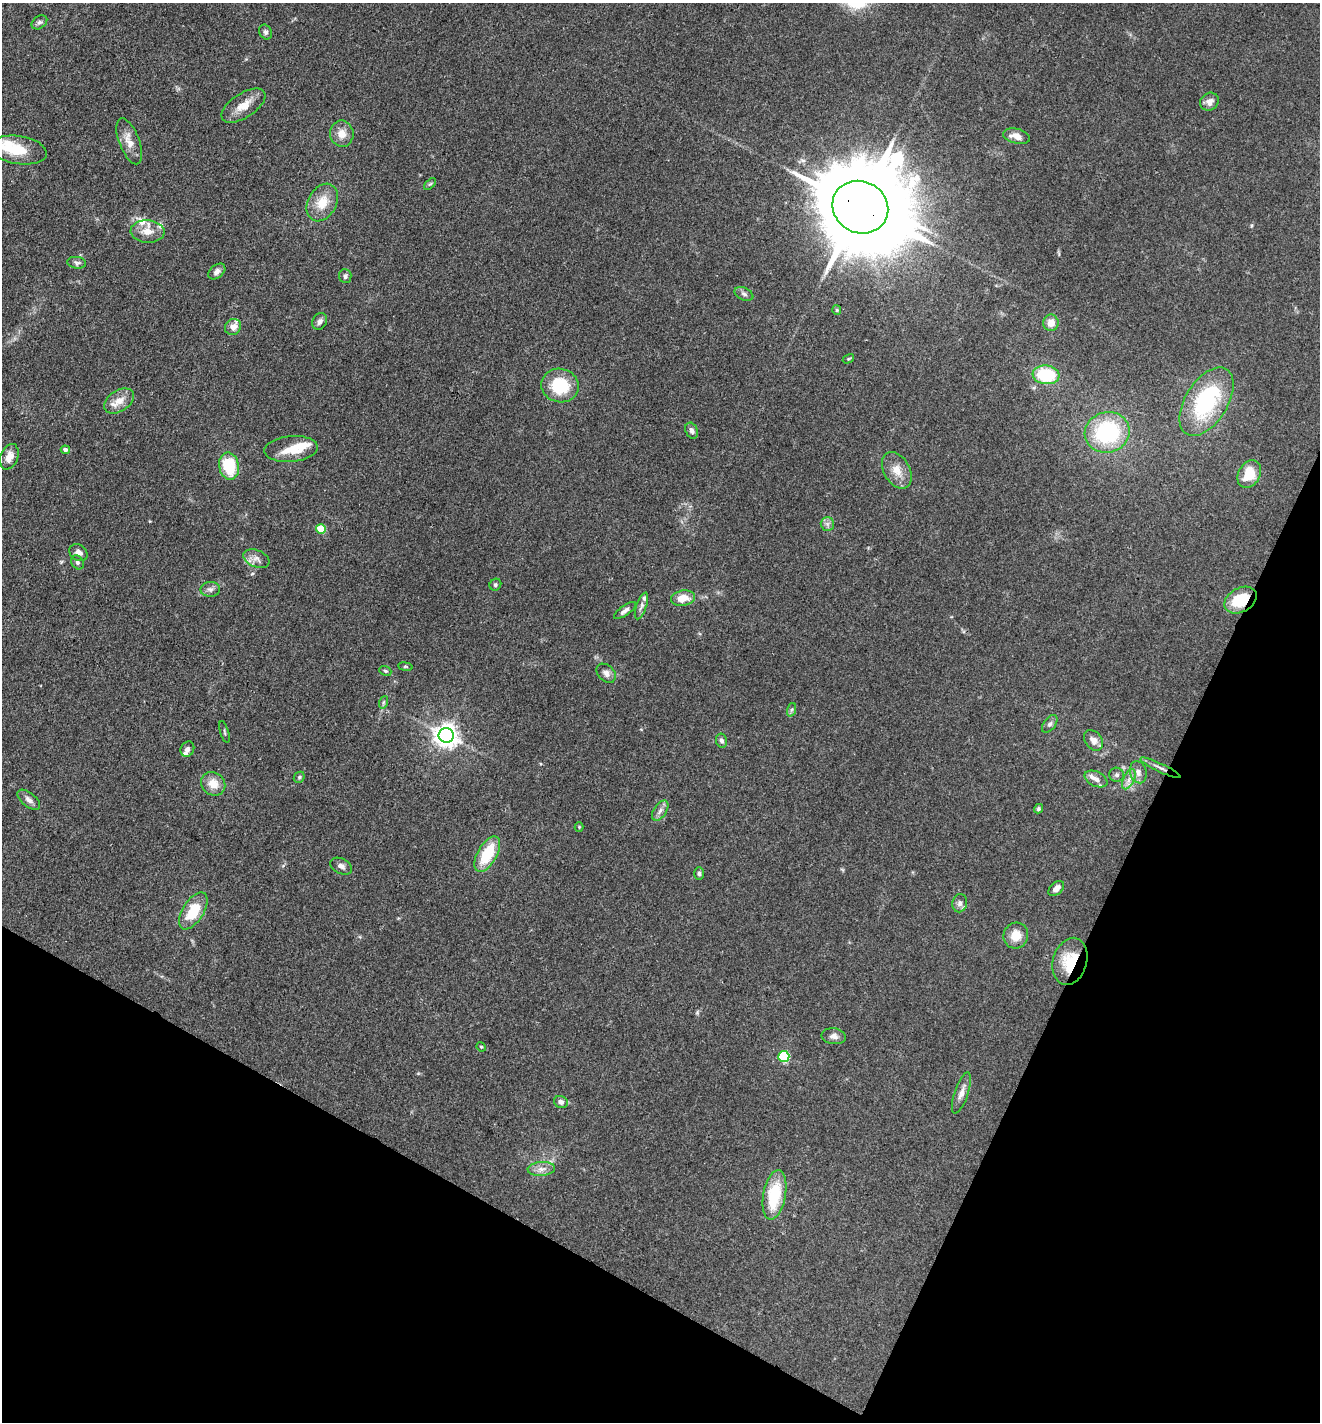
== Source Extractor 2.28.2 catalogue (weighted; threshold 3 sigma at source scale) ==
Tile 15 of 4 x 4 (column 3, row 4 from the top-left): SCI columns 2916-4233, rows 3-1422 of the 5694 x 5685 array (HDU 1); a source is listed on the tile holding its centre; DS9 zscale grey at full resolution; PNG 1322 x 1424 px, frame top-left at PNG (2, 3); each listed source drawn as its Kron ellipse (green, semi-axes under 4 px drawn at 4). Shown black and unused: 24% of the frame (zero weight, under 3 of 4 exposures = <1% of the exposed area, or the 3 px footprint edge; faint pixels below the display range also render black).
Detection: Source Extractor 2.28.2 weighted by HDU 2 'WHT'; one run over the whole footprint, this tile lists its part. Background 0.083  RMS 0.0063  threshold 0.0283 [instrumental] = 3 sigma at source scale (4.5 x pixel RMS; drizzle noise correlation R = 1.50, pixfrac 1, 0.05/0.05 arcsec/px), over >= 5 px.
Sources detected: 90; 1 inside a brighter object's white glare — neither listed nor drawn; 8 inside a brighter listed object's ellipse — not listed separately; the other 81 listed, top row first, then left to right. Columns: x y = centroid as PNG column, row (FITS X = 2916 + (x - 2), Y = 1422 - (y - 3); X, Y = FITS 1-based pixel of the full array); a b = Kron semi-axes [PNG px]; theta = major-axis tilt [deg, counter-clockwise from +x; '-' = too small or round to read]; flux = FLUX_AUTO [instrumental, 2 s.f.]
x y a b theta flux
39 22 8 6 37 1.7
266 32 8 6 -65 1.7
1209 102 10 8 38 3.9
243 106 25 12 33 9.6
342 134 13 11 -82 6.7
1016 136 14 7 -13 5.9
129 141 24 10 -69 7.9
19 150 28 14 -9 17
430 184 7 4 43 0.96
322 202 20 14 61 13
860 207 28 26 -27 14000
148 231 17 11 -4 8
77 263 9 6 -7 1.6
217 272 10 6 40 2.6
345 276 7 6 - 1.7
744 294 10 6 -25 2.1
837 310 4 4 - 0.65
320 321 9 7 60 2.5
1051 323 8 8 - 5.9
233 327 8 7 - 4.5
848 359 6 3 31 0.71
1046 375 13 9 -7 36
560 386 19 16 -14 26
119 401 16 10 33 7.8
1206 402 38 21 58 65
692 431 8 6 -66 2.5
1107 432 22 20 16 63
291 449 27 13 5 13
65 450 5 4 - 2.4
9 457 13 8 70 5.8
229 466 13 10 -79 28
897 470 20 13 -61 8.4
1249 474 15 10 62 15
827 524 7 6 - 2
321 529 5 5 - 21
78 553 10 8 -35 3.5
256 559 14 8 -22 4.1
77 562 7 5 -58 1.7
495 585 6 5 - 1.2
210 589 10 7 3 2.4
683 598 12 7 11 9.6
1240 600 17 12 29 23
641 606 14 5 70 2.4
625 610 13 5 35 2.4
405 667 7 3 -8 0.79
385 671 6 4 -21 1
606 673 11 8 -44 3.1
384 702 6 4 70 1
791 710 7 4 71 1.2
1050 724 10 6 52 2
224 732 11 2 -73 0.68
446 736 8 7 - 520
1093 740 11 8 -51 4.3
721 741 7 5 -79 1.9
187 749 8 6 62 1.8
1160 768 22 3 -25 3.2
1138 772 11 8 -73 3.6
1117 775 7 7 - 1.8
299 777 6 5 - 1
1096 779 12 7 -25 3.6
1129 779 11 5 64 3.3
213 784 13 11 -40 8.3
29 800 13 7 -39 3
1038 809 5 4 - 1.1
660 811 11 6 57 2.9
579 827 4 4 - 0.63
487 854 19 9 60 23
341 866 11 7 -27 2.9
699 873 6 5 - 1.2
1056 889 9 6 45 3.3
960 903 9 7 79 2.7
193 911 21 10 58 20
1016 936 13 12 - 9.7
1070 961 24 17 74 22
834 1036 12 8 -8 3.1
481 1047 5 4 - 0.74
784 1056 6 5 - 52
961 1093 22 7 71 4.9
561 1102 7 6 - 2.6
541 1169 14 7 4 4.1
774 1195 25 11 80 30
Overlapping masked pixels (flux is a lower limit): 4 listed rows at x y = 860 207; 1240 600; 1160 768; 1070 961
Isophote crosses this tile's border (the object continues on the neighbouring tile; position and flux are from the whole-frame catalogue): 1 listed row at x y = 19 150